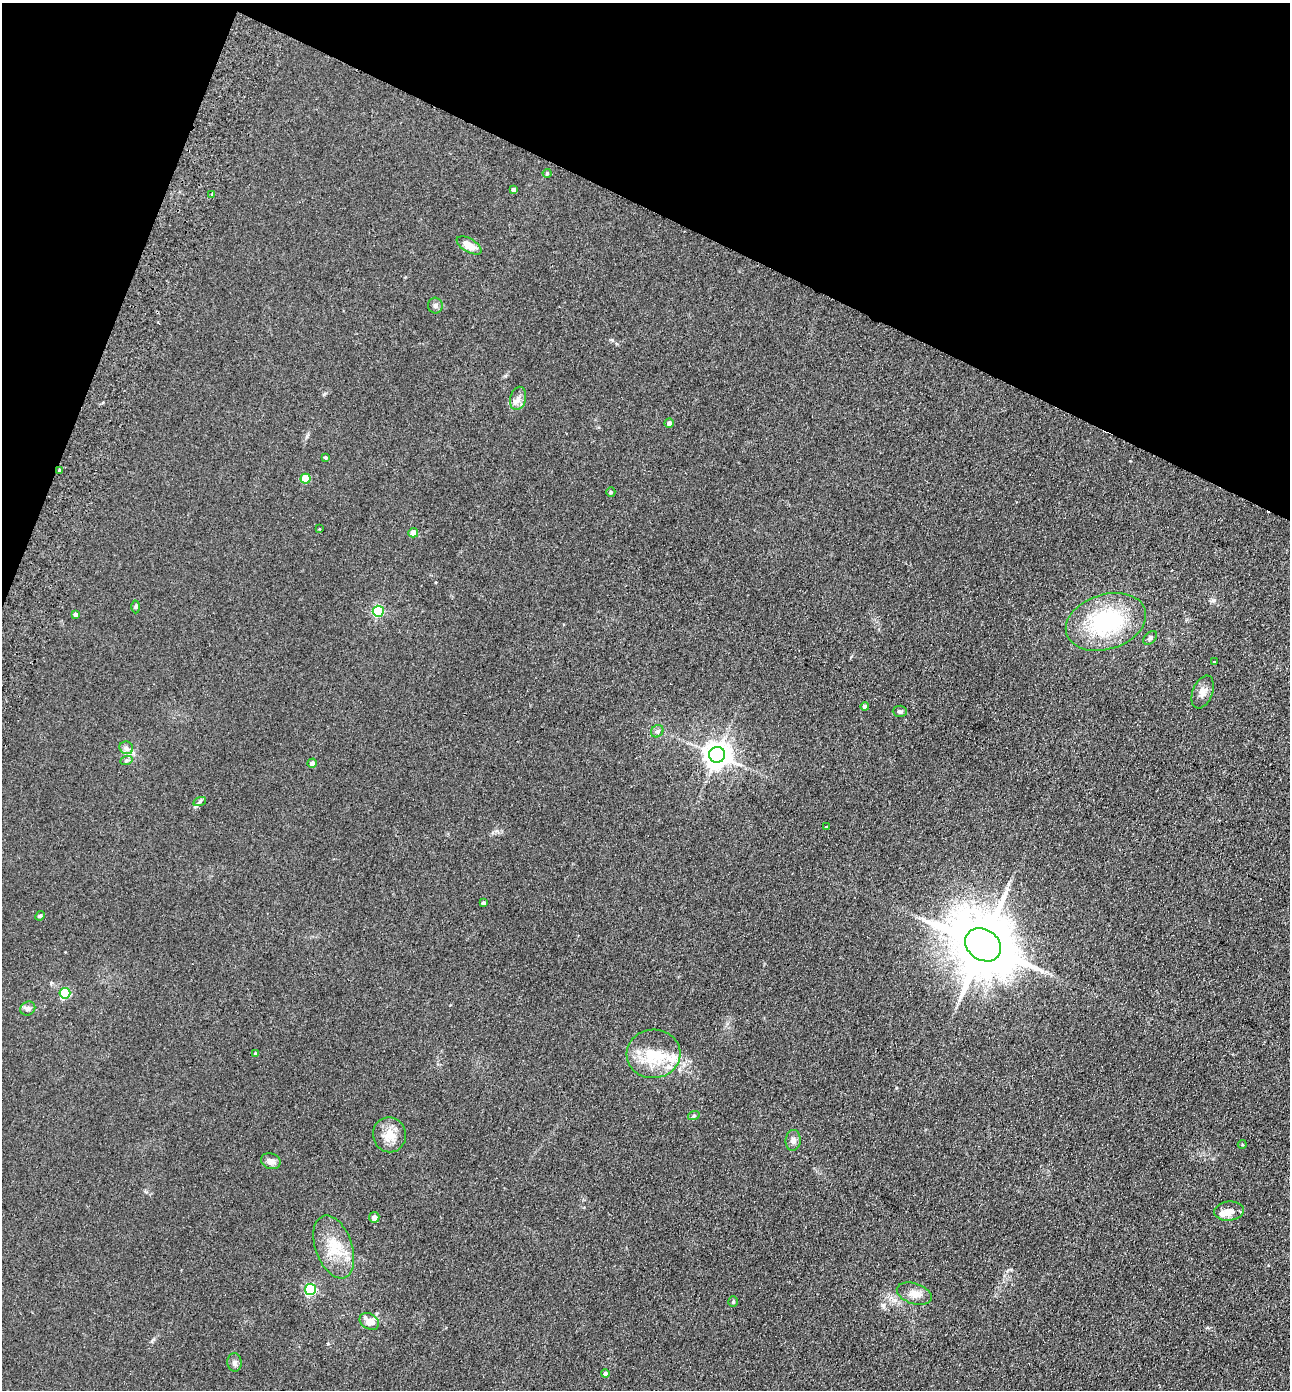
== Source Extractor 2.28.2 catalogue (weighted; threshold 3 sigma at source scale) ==
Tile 2 of 4 x 4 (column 2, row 1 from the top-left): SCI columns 1483-2770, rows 4190-5577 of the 5672 x 5603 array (HDU 1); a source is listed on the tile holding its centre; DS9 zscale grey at full resolution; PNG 1292 x 1392 px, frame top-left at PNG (2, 3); each listed source drawn as its Kron ellipse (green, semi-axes under 4 px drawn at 4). Shown black and unused: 20% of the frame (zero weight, under 2 of 3 exposures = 3% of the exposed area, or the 3 px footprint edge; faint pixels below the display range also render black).
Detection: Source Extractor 2.28.2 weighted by HDU 2 'WHT'; one run over the whole footprint, this tile lists its part. Background 0.105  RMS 0.01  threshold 0.0471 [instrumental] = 3 sigma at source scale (4.5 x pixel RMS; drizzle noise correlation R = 1.50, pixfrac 1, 0.05/0.05 arcsec/px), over >= 5 px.
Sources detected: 53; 1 inside a brighter object's white glare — neither listed nor drawn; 2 inside a brighter listed object's ellipse — not listed separately; the other 50 listed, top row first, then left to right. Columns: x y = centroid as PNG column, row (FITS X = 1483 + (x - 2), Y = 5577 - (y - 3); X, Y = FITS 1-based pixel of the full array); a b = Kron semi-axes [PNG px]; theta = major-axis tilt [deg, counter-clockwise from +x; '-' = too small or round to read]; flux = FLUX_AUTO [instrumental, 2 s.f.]
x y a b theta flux
547 173 4 4 - 1.1
514 190 4 4 - 4.4
212 195 4 3 - 3.7
469 245 14 6 -30 13
435 305 8 7 - 2.8
518 398 12 8 74 5.6
669 423 4 4 - 3.3
325 458 3 3 - 3.2
59 470 3 2 - 1.6
305 479 5 5 - 27
611 492 5 4 - 1.1
319 529 2 2 - 1.1
413 533 5 5 - 8.1
136 607 6 4 90 1.5
378 611 5 5 - 89
76 614 4 4 - 3.4
1106 622 41 27 17 99
1150 638 8 5 45 2.6
1214 662 3 3 - 2.4
1203 692 17 10 68 7.3
865 707 4 4 - 3.8
900 711 7 5 -3 2.6
657 731 7 5 41 2.6
126 748 7 6 - 3.1
717 755 8 8 - 1100
126 761 6 4 20 1.7
312 763 5 4 - 3.8
200 801 6 4 20 1.6
826 827 3 3 - 0.93
483 903 4 3 - 3.3
40 916 5 4 - 1.3
983 945 19 15 -33 8400
65 993 5 5 - 57
28 1009 8 6 30 3.3
256 1054 4 4 - 2.1
654 1054 27 24 3 39
694 1115 6 4 19 1.3
389 1135 17 16 - 15
793 1140 10 7 85 4.5
1242 1144 4 4 - 1.1
271 1161 10 7 -21 5.3
1229 1211 15 9 7 8.1
374 1217 5 5 - 4.1
334 1247 33 18 -70 30
311 1289 5 5 - 110
914 1294 18 10 -17 8.8
733 1302 5 4 - 1.5
369 1321 10 7 -33 11
234 1362 9 7 -87 3.2
605 1374 4 4 - 2.6
Overlapping masked pixels (flux is a lower limit): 1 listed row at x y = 59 470